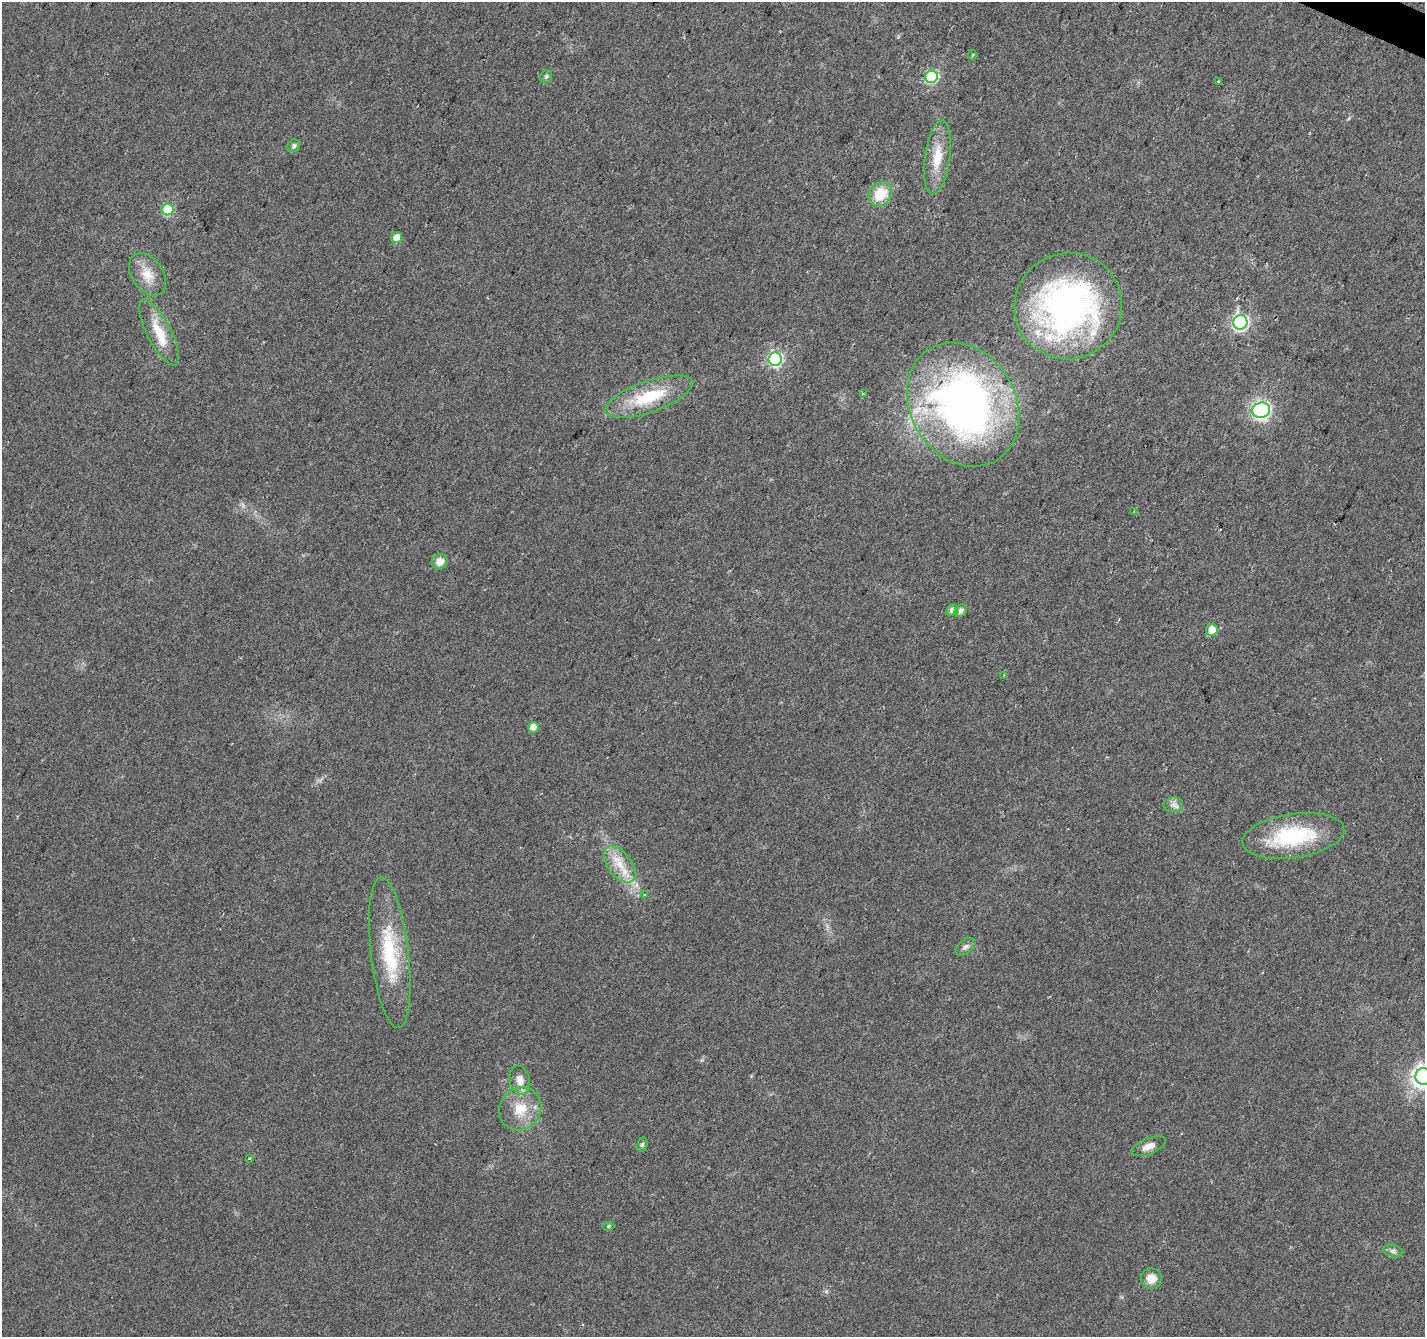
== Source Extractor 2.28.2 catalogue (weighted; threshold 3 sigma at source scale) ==
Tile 10 of 4 x 4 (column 2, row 3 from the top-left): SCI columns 1432-2854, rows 1604-2938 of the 5701 x 5810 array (HDU 1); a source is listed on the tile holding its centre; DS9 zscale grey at full resolution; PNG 1427 x 1339 px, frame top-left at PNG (2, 2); each listed source drawn as its Kron ellipse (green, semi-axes under 4 px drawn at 4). Shown black and unused: <1% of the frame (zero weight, under 2 of 3 exposures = <1% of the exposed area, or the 3 px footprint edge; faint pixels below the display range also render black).
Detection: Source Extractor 2.28.2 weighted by HDU 2 'WHT'; one run over the whole footprint, this tile lists its part. Background 0.0488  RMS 0.0058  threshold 0.0262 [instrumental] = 3 sigma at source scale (4.5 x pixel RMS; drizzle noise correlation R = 1.50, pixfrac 1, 0.0396/0.0396 arcsec/px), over >= 5 px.
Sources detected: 41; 1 inside a brighter listed object's ellipse — not listed separately; the other 40 listed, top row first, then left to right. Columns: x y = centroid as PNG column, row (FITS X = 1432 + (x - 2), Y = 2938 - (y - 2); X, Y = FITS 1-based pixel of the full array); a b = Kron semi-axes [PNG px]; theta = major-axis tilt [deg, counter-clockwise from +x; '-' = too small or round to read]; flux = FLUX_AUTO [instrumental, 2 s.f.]
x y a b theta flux
972 55 5 3 - 0.6
546 77 7 5 56 1.4
931 77 6 6 - 66
1218 82 3 3 - 2.7
294 146 7 6 - 1.7
937 157 37 12 82 15
880 194 13 11 50 16
168 209 6 5 - 39
397 238 6 5 - 6
147 274 23 15 -55 11
1068 306 54 53 - 210
1240 322 7 7 - 140
159 332 36 12 -63 16
775 359 6 6 - 110
864 393 4 3 - 2.2
649 397 46 15 19 32
963 405 65 52 -59 300
1261 410 9 7 15 190
1134 511 3 3 - 2.4
440 562 8 7 - 5.9
952 610 6 5 - 2.8
961 611 7 5 46 2.4
1212 630 6 6 - 7.5
1004 675 4 3 - 0.75
533 727 5 5 - 6.9
1173 805 9 7 4 2.7
1293 836 51 22 8 53
620 864 21 12 -53 12
645 895 3 3 - 0.71
966 947 11 7 37 2.2
390 953 76 19 -83 43
1423 1076 8 8 - 340
520 1080 15 10 -77 5.8
520 1109 22 20 49 16
642 1145 7 5 74 1.1
1149 1146 18 8 22 5.2
250 1158 3 3 - 1.3
609 1226 6 4 17 1
1393 1251 10 6 -15 2
1151 1279 10 10 - 6.9
Isophote crosses this tile's border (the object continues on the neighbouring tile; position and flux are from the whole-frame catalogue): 1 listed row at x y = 1423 1076